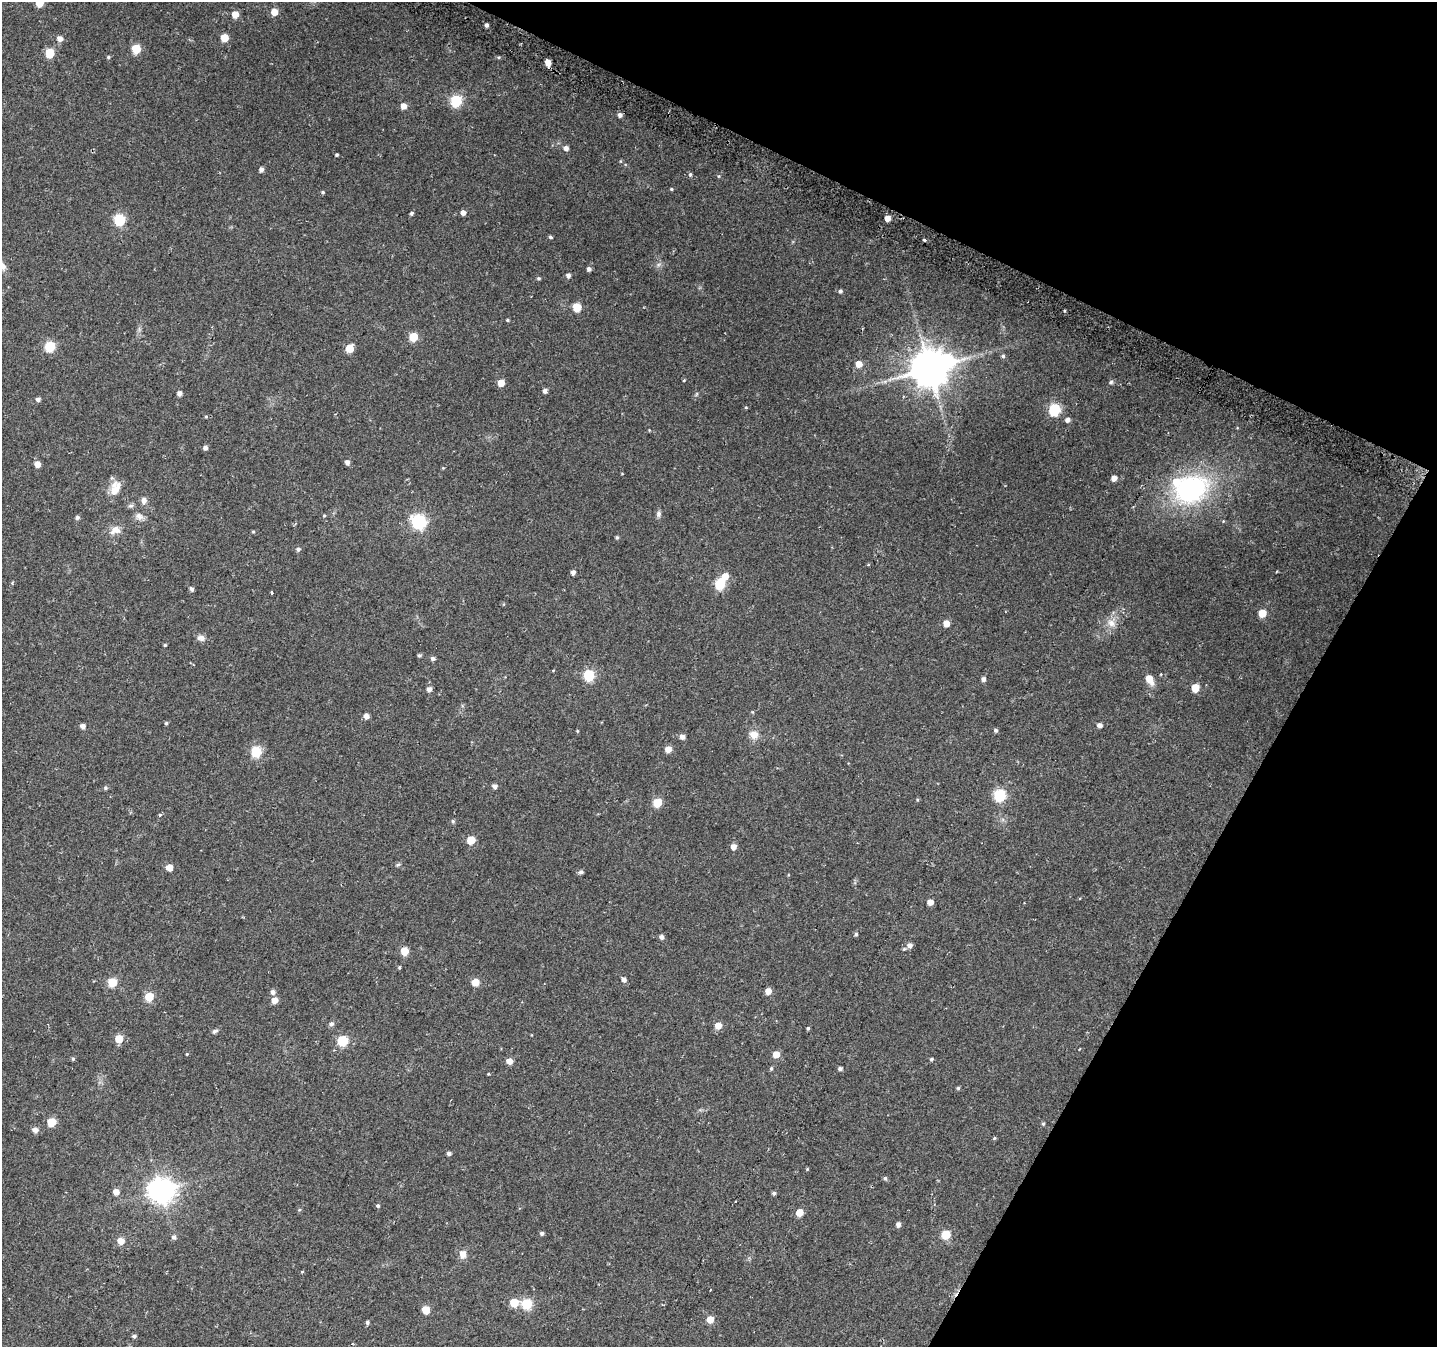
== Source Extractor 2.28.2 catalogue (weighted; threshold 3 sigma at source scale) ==
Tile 8 of 4 x 4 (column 4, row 2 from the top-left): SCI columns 4327-5761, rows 2984-4328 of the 5776 x 5902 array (HDU 1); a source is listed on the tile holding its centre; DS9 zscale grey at full resolution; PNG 1439 x 1349 px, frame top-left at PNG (2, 2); no overlay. Shown black and unused: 24% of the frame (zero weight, under 2 of 3 exposures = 2% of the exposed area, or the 3 px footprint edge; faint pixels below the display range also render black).
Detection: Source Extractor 2.28.2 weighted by HDU 2 'WHT'; one run over the whole footprint, this tile lists its part. Background 0.0525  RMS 0.012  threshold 0.0531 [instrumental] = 3 sigma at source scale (4.5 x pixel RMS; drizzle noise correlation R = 1.50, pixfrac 1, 0.0396/0.0396 arcsec/px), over >= 5 px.
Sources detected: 162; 1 inside a brighter listed object's ellipse — not listed separately; the other 161 listed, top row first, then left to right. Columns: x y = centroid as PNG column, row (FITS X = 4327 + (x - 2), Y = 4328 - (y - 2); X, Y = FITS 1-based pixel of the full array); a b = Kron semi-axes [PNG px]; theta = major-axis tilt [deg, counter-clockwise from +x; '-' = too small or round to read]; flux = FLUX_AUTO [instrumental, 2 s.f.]
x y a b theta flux
39 3 5 5 - 23
274 12 5 5 - 14
235 14 5 5 - 13
486 25 4 4 - 3.1
60 38 5 5 - 6.9
224 38 5 5 - 24
136 49 5 5 - 45
50 53 5 5 - 44
108 57 5 4 - 1.5
499 57 6 4 12 1.5
548 62 5 4 - 13
456 101 6 6 - 95
403 106 5 4 - 11
620 115 5 5 - 4.3
566 148 5 5 - 4.4
337 155 3 3 - 1.5
261 169 5 4 - 4.3
690 174 5 4 - 1.6
718 176 5 3 - 1.1
671 189 4 4 - 1.3
323 192 5 4 - 1.4
412 213 4 4 - 2.2
463 213 5 4 - 5.4
887 218 4 4 - 11
119 220 6 6 - 89
550 237 5 4 - 1.5
924 240 4 3 - 1.5
2 266 13 8 -61 5.7
589 269 4 4 - 3.5
568 275 5 5 - 3.9
538 278 4 4 - 1.6
840 291 5 4 - 2.5
577 307 5 5 - 35
507 320 4 3 - 1.2
413 337 5 5 - 36
50 346 5 5 - 73
349 348 5 5 - 28
1003 356 5 5 - 2
859 364 5 5 - 14
929 368 12 11 - 3100
684 380 4 3 - 0.9
1111 382 5 5 - 1.9
501 383 5 5 - 17
545 391 5 4 - 3.7
179 393 4 4 - 5
38 399 5 4 - 3.2
746 407 5 3 - 1
1054 409 6 6 - 110
206 416 5 3 - 1.2
1067 420 5 5 - 4.2
205 448 4 4 - 4
347 462 5 4 - 4.6
37 464 5 4 - 9.9
1114 478 5 4 - 7.9
115 488 20 11 72 14
1191 489 37 28 26 170
144 501 9 7 89 4.4
131 506 8 5 1 2.5
658 514 8 6 80 3.2
324 515 5 3 - 1
139 516 11 8 -30 5.4
77 517 5 4 - 2.4
419 522 6 6 - 230
115 530 15 10 25 9
253 532 5 3 - 1.1
617 537 4 4 - 1.7
298 549 5 5 - 2.5
573 572 5 4 - 3.9
725 576 6 5 - 14
720 584 6 5 - 76
192 589 5 4 - 3.3
272 593 3 3 - 14
1262 613 5 5 - 24
946 623 5 5 - 12
1111 623 13 9 -35 8.5
201 638 11 8 -9 4.8
165 645 4 4 - 1.1
419 655 4 4 - 1.7
433 658 5 4 - 3.3
589 675 6 5 - 84
983 679 5 5 - 3.7
1149 679 8 6 -62 15
1195 688 5 5 - 27
429 689 5 5 - 5.1
366 716 5 4 - 6.6
166 723 4 4 - 1.5
1099 725 5 4 - 4.9
83 726 5 5 - 5.1
996 730 5 4 - 2.1
577 731 5 3 - 1
754 735 11 10 - 9.7
682 737 5 5 - 5.3
668 749 5 5 - 11
256 752 5 5 - 81
495 786 5 5 - 4.5
105 788 5 5 - 1.9
999 795 6 6 - 110
917 800 5 3 - 1.2
657 803 5 5 - 35
160 815 4 3 - 2.7
453 821 6 4 -68 1.8
471 840 5 5 - 28
733 847 5 5 - 7.7
398 864 6 4 3 1.6
169 867 5 5 - 13
581 872 6 5 - 2.6
930 902 5 4 - 11
856 934 4 4 - 1.6
661 937 5 4 - 4.2
910 945 5 5 - 5.2
404 951 5 5 - 26
399 967 5 3 - 1.3
624 979 5 5 - 4.7
112 982 5 5 - 41
475 982 5 5 - 20
768 991 4 4 - 11
273 992 6 5 - 3.3
149 997 5 5 - 39
275 1000 5 5 - 11
331 1024 6 5 - 3.3
718 1026 5 5 - 12
808 1028 4 4 - 1.5
215 1031 8 5 29 2.6
119 1039 5 5 - 23
342 1041 5 5 - 74
187 1054 3 3 - 0.9
776 1054 5 5 - 15
73 1059 5 4 - 1.5
931 1059 4 4 - 1.5
509 1061 5 4 - 11
771 1068 5 4 - 1.6
840 1069 5 4 - 2.6
958 1088 5 4 - 1.5
51 1122 5 5 - 32
1043 1124 5 4 - 1.5
35 1130 6 5 - 5.5
995 1138 5 3 - 1.1
449 1153 5 4 - 3
807 1169 4 4 - 0.99
885 1178 5 5 - 1.8
161 1190 9 8 - 1000
116 1192 5 5 - 9.1
774 1193 5 5 - 1.9
735 1202 3 3 - 3
378 1206 4 4 - 1.9
299 1210 5 3 - 1
799 1212 5 5 - 18
898 1224 5 4 - 4.6
542 1233 4 4 - 2.6
946 1235 6 5 - 37
174 1237 6 5 - 2.8
121 1241 5 5 - 16
463 1254 10 8 -84 7.1
302 1272 5 3 - 0.88
710 1290 2 2 - 1
514 1303 5 5 - 30
527 1304 6 5 - 68
426 1310 5 5 - 24
710 1319 5 5 - 17
367 1322 4 4 - 2.3
134 1336 4 4 - 2.4
Isophote crosses this tile's border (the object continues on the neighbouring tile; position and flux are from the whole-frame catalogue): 2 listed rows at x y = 39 3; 2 266